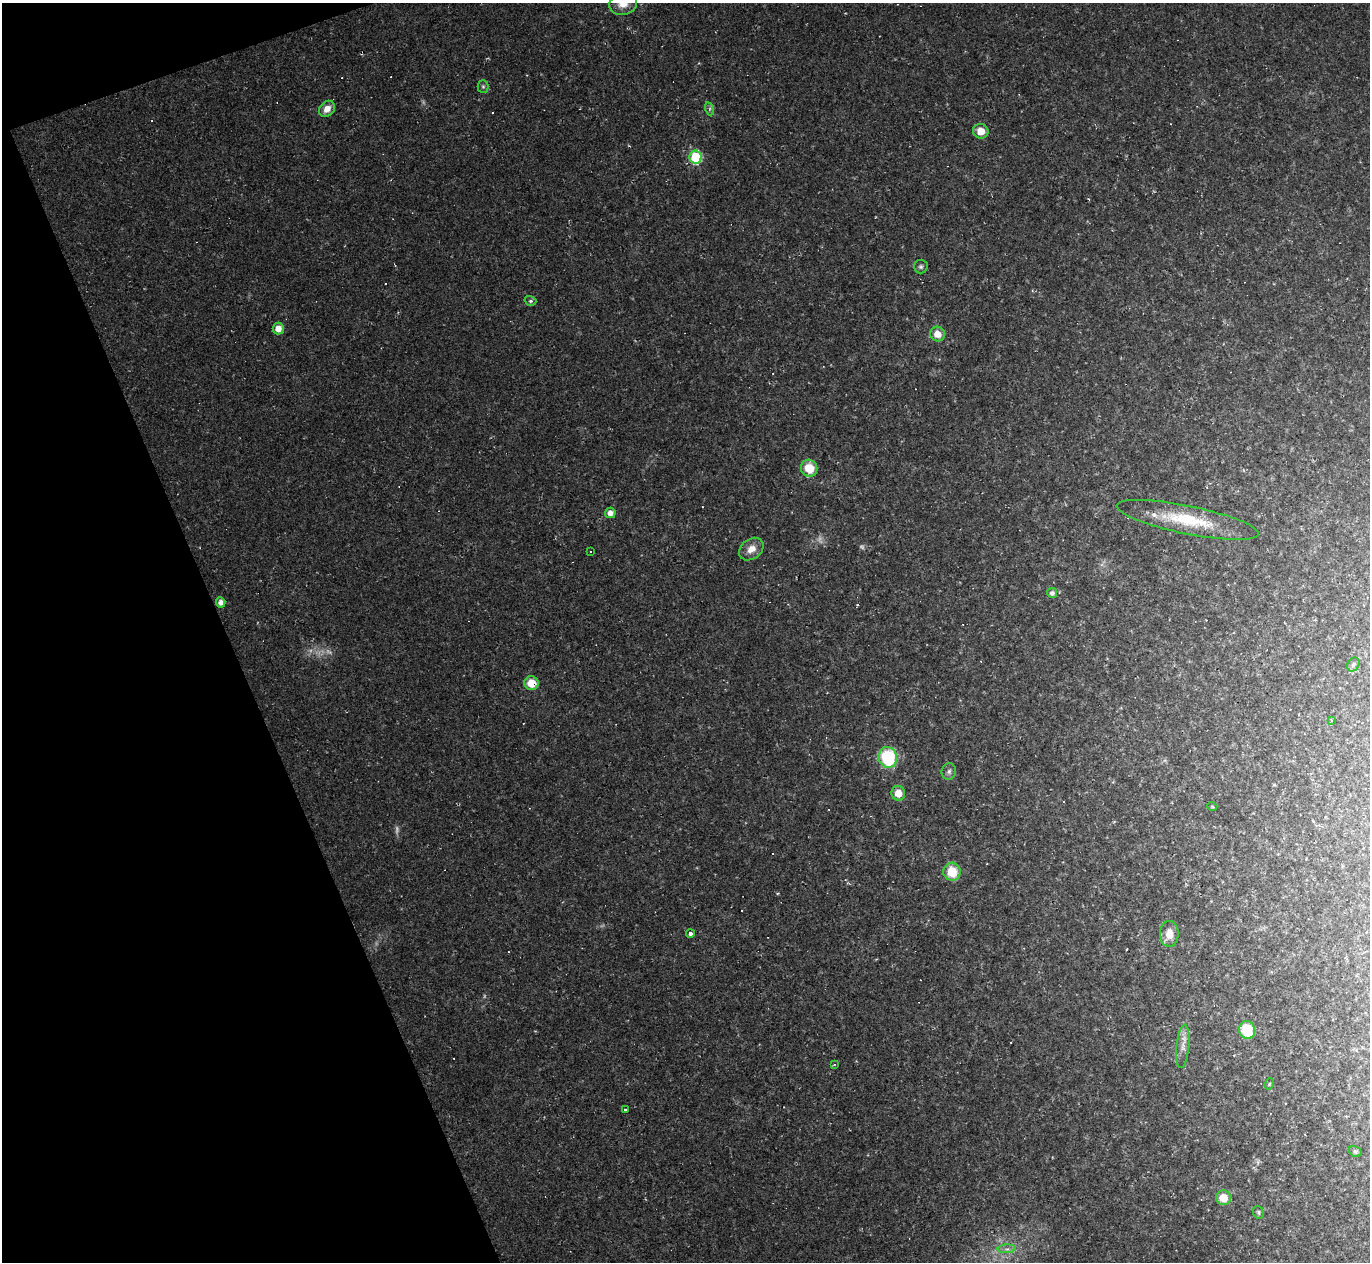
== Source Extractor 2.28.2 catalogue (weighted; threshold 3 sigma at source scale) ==
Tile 5 of 4 x 4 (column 1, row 2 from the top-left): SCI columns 1-1368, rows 2793-4052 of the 5473 x 5459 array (HDU 1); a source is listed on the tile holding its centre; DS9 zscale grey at full resolution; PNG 1372 x 1264 px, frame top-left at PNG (2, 3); each listed source drawn as its Kron ellipse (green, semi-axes under 4 px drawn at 4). Shown black and unused: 18% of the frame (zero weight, under 2 of 3 exposures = <1% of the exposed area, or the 3 px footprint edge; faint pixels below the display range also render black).
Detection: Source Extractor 2.28.2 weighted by HDU 2 'WHT'; one run over the whole footprint, this tile lists its part. Background 0.0498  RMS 0.0071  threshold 0.0321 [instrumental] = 3 sigma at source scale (4.5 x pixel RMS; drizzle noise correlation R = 1.50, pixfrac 1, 0.05/0.05 arcsec/px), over >= 5 px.
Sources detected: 54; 3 too faint to see at this stretch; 15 cosmic-ray / hot-pixel residue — neither listed nor drawn; the other 36 listed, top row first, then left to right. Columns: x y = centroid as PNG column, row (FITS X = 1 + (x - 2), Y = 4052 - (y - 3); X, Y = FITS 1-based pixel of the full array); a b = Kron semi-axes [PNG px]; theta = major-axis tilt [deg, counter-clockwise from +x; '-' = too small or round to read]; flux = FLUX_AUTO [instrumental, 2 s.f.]
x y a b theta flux
623 4 14 11 15 8.5
483 87 6 5 - 1.2
327 109 9 7 47 6
710 109 7 4 -72 1.5
981 131 8 7 - 7.7
696 157 6 6 - 41
921 267 7 7 - 1.8
530 301 6 4 -19 1.2
278 328 6 5 - 6.3
937 334 7 7 - 8.2
809 468 8 8 - 15
610 513 5 5 - 4.3
1188 520 72 14 -11 37
751 549 13 10 37 7.2
590 552 3 3 - 2.6
1052 593 5 5 - 2.4
221 602 5 4 - 3.7
1353 665 7 5 58 1.6
531 683 7 7 - 13
1331 720 3 3 - 0.6
888 757 10 9 - 47
949 772 8 7 - 2.3
898 793 7 7 - 8.6
1212 806 5 3 - 0.75
952 872 9 8 - 17
690 933 4 4 - 2.3
1169 934 13 9 -90 7.8
1247 1030 9 8 - 24
1183 1046 22 6 84 5.3
834 1064 4 2 - 0.57
1269 1084 6 3 71 0.75
625 1110 3 3 - 1.9
1355 1152 7 5 -29 1.2
1223 1198 7 7 - 11
1258 1212 7 5 -69 1.2
1007 1249 9 3 4 2
Overlapping masked pixels (flux is a lower limit): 1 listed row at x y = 531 683
Isophote crosses this tile's border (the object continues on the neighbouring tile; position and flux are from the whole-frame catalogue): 1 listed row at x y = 623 4